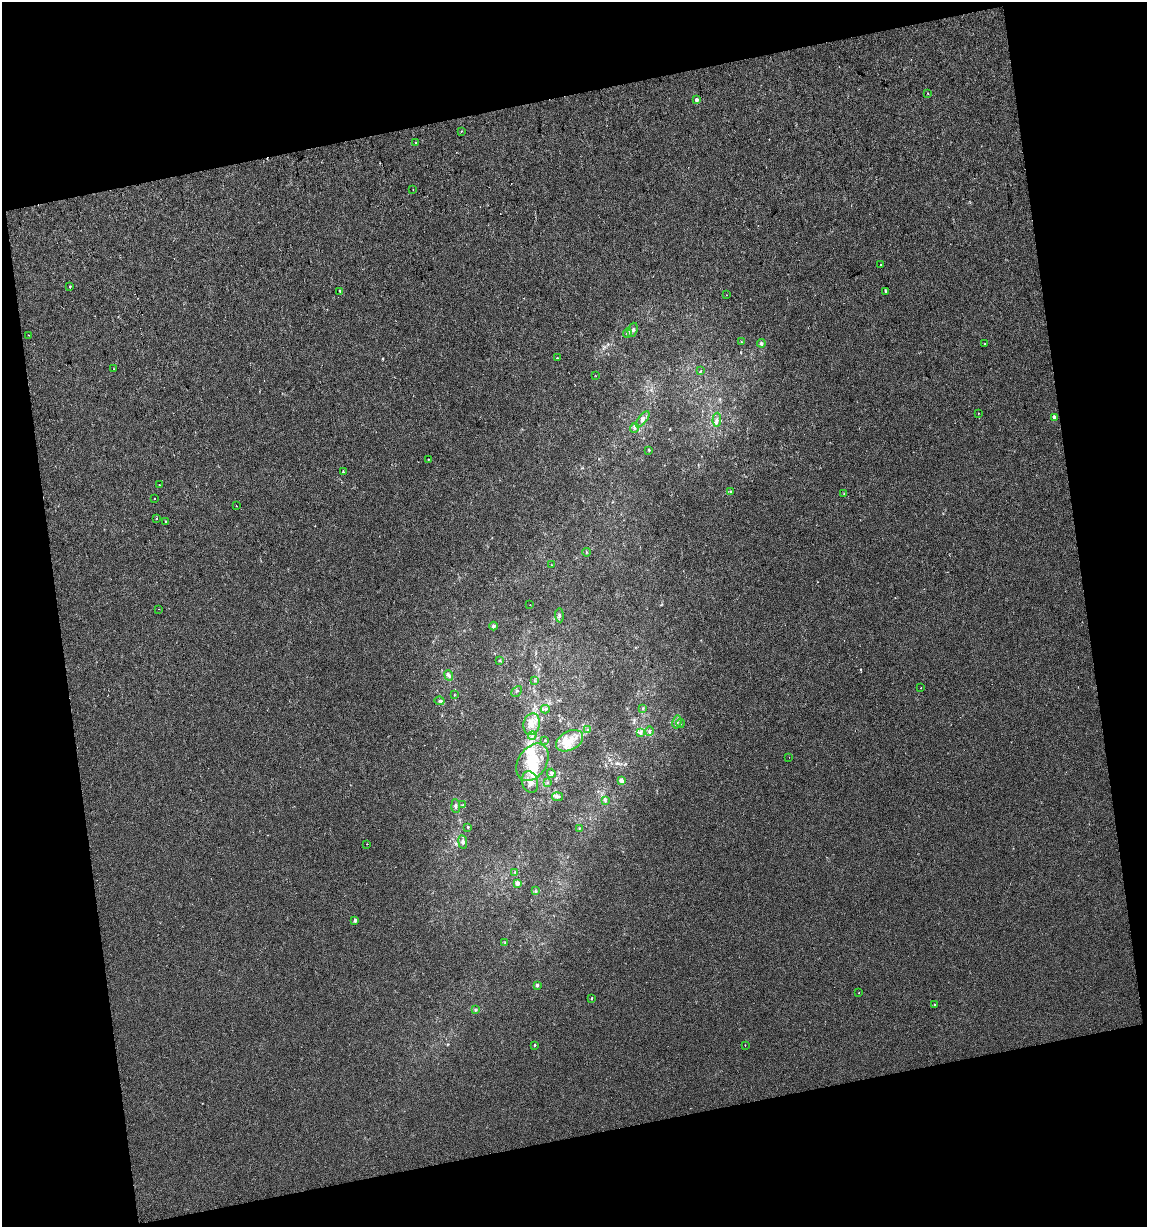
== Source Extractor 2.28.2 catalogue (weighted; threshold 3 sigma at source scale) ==
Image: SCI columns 38-2327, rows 1-2449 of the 2350 x 2449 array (HDU 1 of 3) = the unmasked area's bounding box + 8 px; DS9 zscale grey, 2 x 2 block average (1 PNG px = mean of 2 x 2 image px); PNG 1149 x 1229 px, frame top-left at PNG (2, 2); each listed source drawn as its Kron ellipse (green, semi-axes under 4 px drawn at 4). Shown black and unused: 26% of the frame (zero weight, under 2 of 3 exposures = <1% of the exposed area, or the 3 px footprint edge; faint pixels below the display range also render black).
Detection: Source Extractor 2.28.2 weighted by HDU 2 'WHT'. Background 9.50e-04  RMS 0.0041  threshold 0.0186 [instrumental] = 3 sigma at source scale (4.5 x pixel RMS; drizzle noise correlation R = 1.50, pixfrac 1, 0.0396/0.0396 arcsec/px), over >= 5 px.
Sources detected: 96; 2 inside a brighter object's white glare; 4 cosmic-ray / hot-pixel residue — neither listed nor drawn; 5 inside a brighter listed object's ellipse — not listed separately; the other 85 listed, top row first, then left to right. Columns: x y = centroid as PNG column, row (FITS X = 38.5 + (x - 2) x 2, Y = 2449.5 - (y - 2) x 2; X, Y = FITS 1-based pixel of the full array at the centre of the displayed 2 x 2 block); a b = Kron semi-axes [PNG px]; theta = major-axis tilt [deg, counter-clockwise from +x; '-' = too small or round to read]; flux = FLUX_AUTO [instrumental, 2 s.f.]
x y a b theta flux
928 94 2 2 - 1.8
696 100 2 2 - 4.6
461 131 3 2 - 0.74
416 143 2 2 - 0.58
413 189 2 2 - 0.5
880 265 2 2 - 15
70 287 2 2 - 3.6
340 291 3 2 - 0.8
885 291 2 2 - 1.9
726 295 2 2 - 0.48
633 330 7 4 71 2.9
627 333 4 3 - 1.4
29 335 2 2 - 0.43
741 342 2 2 - 0.5
761 343 4 3 - 1.5
985 344 2 2 - 2.4
557 358 2 2 - 0.68
114 369 2 2 - 0.5
701 371 3 2 - 0.61
596 376 2 2 - 0.4
978 413 2 2 - 0.41
1054 417 2 2 - 7.3
643 419 9 4 52 3.7
717 420 7 4 87 2.8
634 428 5 4 - 2.1
649 450 3 2 - 1.2
429 459 3 2 - 0.75
343 472 3 2 - 1.2
159 484 2 2 - 0.56
731 492 3 2 - 0.79
844 494 3 2 - 0.57
154 498 2 2 - 1.4
237 506 2 2 - 0.36
157 518 2 2 - 0.64
166 522 2 2 - 1.1
586 552 4 2 - 0.78
551 565 2 2 - 0.34
530 605 2 2 - 0.33
159 609 2 2 - 0.35
559 615 7 3 -85 1.9
493 626 4 4 - 2.2
499 660 3 3 - 0.77
449 675 5 4 - 2.5
535 681 3 3 - 0.8
921 688 2 2 - 0.97
517 691 6 2 45 0.91
454 695 3 2 - 0.63
440 701 5 4 - 1.8
643 708 3 3 - 0.82
545 709 4 3 - 1.2
677 722 6 4 77 2.4
680 723 4 3 - 1.1
532 724 11 8 77 9
588 730 3 2 - 0.74
649 731 5 3 - 1.7
640 733 3 3 - 1.3
532 736 4 3 - 1.6
545 740 3 2 - 0.6
570 741 14 9 28 14
789 757 2 2 - 0.34
532 762 20 14 57 31
551 773 4 3 - 1.8
621 780 4 3 - 3.8
530 782 11 8 -73 8.3
547 783 3 2 - 0.76
557 797 5 4 - 2.4
605 801 3 3 - 1
463 805 3 2 - 0.64
456 806 7 3 -86 2.1
468 827 3 2 - 0.89
579 828 3 2 - 0.59
463 842 7 4 -81 3.1
367 844 2 2 - 1.2
515 872 3 2 - 0.66
518 883 3 2 - 11
535 891 4 3 - 1.2
355 920 2 2 - 4.1
505 943 3 2 - 0.65
537 985 4 3 - 2
859 993 2 2 - 0.64
592 998 2 2 - 1
935 1005 2 2 - 0.68
475 1010 4 3 - 0.99
535 1045 2 2 - 1.3
745 1045 2 2 - 1.4
Diffuse or blended objects may show on this block-average render without a row.